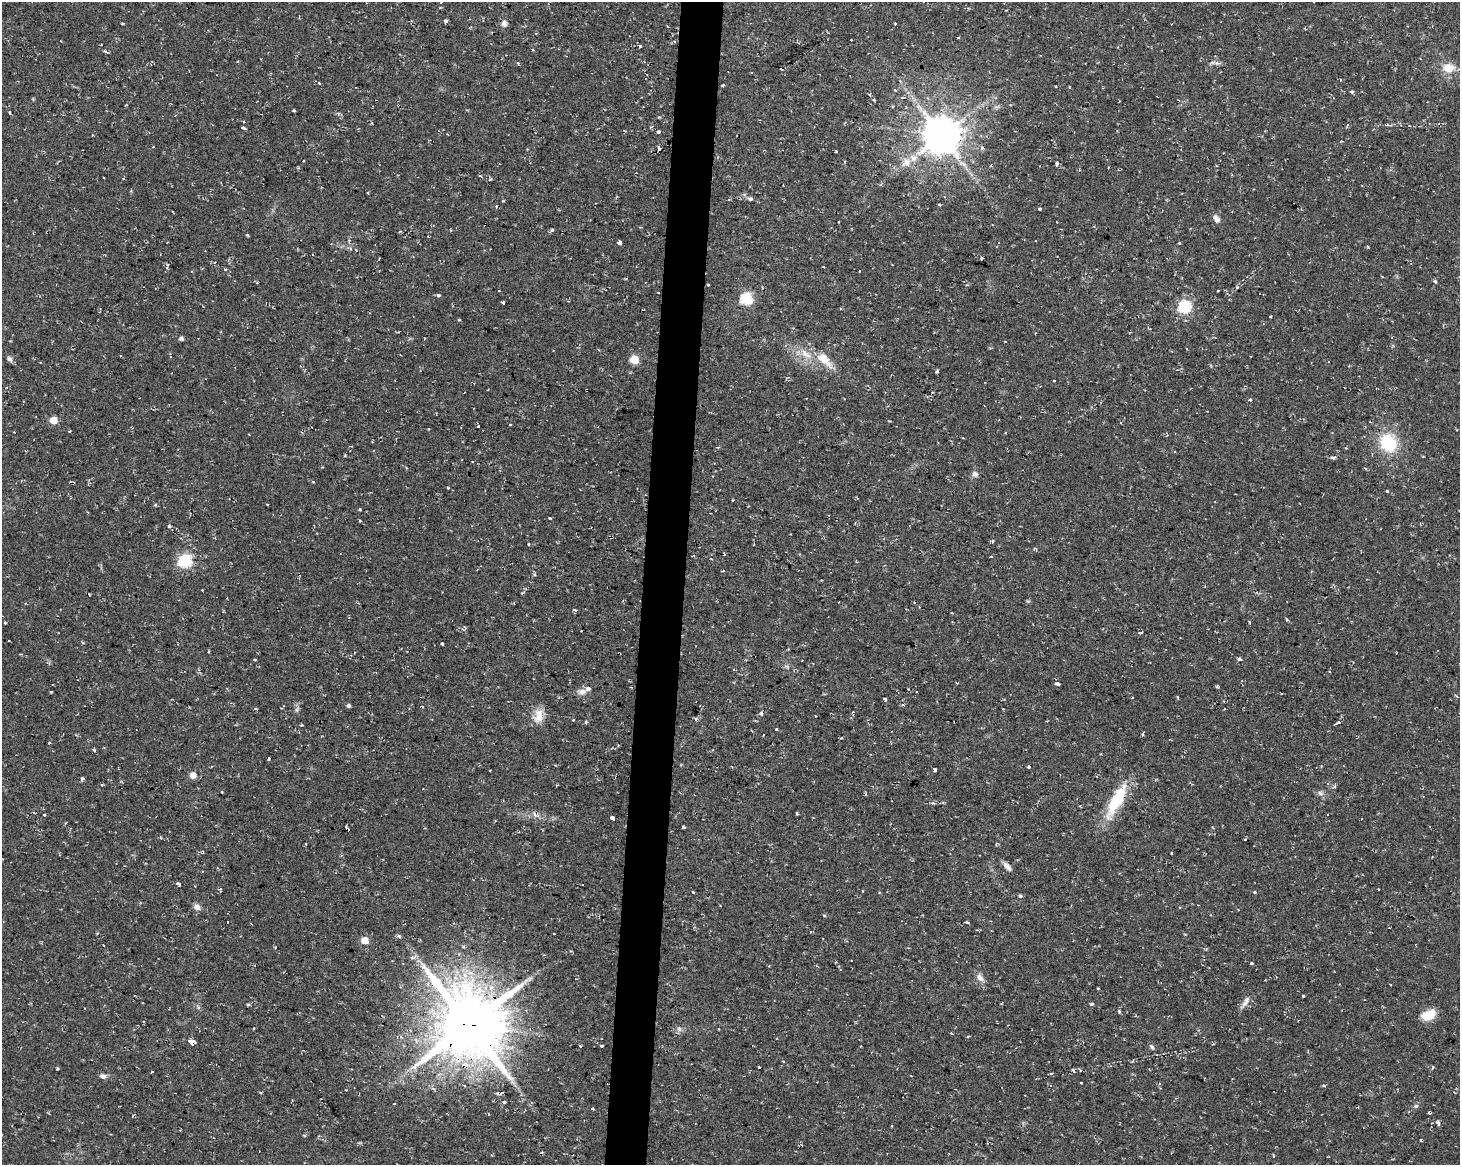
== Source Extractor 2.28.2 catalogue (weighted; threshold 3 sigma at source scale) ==
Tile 8 of 3 x 4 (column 2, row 3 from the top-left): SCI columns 1742-3199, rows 1163-2325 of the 4882 x 4662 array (HDU 1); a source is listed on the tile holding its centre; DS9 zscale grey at full resolution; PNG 1462 x 1167 px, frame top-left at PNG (2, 2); no overlay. Shown black and unused: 3% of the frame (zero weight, under 2 of 3 exposures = <1% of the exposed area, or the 3 px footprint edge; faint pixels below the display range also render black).
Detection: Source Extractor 2.28.2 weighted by HDU 2 'WHT'; one run over the whole footprint, this tile lists its part. Background 0.0261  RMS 0.0038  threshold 0.0172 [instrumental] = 3 sigma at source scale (4.5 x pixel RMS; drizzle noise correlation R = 1.50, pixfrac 1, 0.0396/0.0396 arcsec/px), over >= 5 px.
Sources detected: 220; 34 cosmic-ray / hot-pixel residue — not listed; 3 inside a brighter listed object's ellipse — not listed separately; the other 183 listed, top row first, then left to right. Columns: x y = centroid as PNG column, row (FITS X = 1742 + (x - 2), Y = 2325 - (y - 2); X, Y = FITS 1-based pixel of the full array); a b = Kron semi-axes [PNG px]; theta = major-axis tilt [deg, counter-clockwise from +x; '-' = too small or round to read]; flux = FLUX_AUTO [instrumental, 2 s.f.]
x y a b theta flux
446 21 4 4 - 0.71
504 23 8 6 -83 1.6
895 23 3 3 - 0.53
640 46 4 3 - 0.83
532 49 4 3 - 0.34
105 51 6 3 -26 0.91
1212 63 7 4 0 0.87
1449 68 15 12 -2 5.7
1340 80 3 3 - 0.41
319 83 5 3 - 0.42
723 85 3 3 - 1.7
895 90 4 3 - 0.46
1352 92 4 4 - 0.85
874 100 3 3 - 1.5
294 110 3 2 - 0.43
10 113 6 3 -71 0.4
244 128 6 3 -42 0.67
659 132 3 3 - 2.4
93 135 3 2 - 0.42
941 135 10 10 - 1200
658 148 4 3 - 26
836 151 3 2 - 0.37
304 161 2 2 - 0.28
906 162 14 11 53 4
1057 164 5 3 - 2.9
480 176 4 3 - 0.38
944 197 3 2 - 0.3
750 199 8 5 -9 0.8
496 207 3 3 - 1.1
1040 209 4 3 - 0.61
1216 219 11 7 -57 1.8
838 222 3 2 - 0.29
485 224 3 2 - 1.2
552 230 5 4 - 0.74
247 235 4 3 - 0.47
619 243 4 4 - 3.9
1179 243 3 3 - 0.76
892 265 2 2 - 0.3
225 269 4 3 - 0.49
859 271 3 2 - 0.27
1435 281 5 4 - 0.55
708 284 3 3 - 1.4
1237 287 4 3 - 0.94
499 291 3 3 - 0.82
1218 291 3 2 - 0.3
438 295 4 4 - 0.98
746 299 6 6 - 39
503 302 4 3 - 1.9
1185 307 6 6 - 54
1270 316 3 2 - 0.64
459 320 3 3 - 0.39
181 338 4 4 - 1.2
9 359 9 6 -43 1.1
634 359 8 7 - 5
823 359 23 12 -43 7.5
937 371 4 3 - 0.71
1054 380 3 2 - 0.5
587 390 3 2 - 0.34
1250 400 3 3 - 1.7
53 420 5 5 - 7.7
510 424 3 2 - 0.54
479 426 3 3 - 0.9
429 429 3 2 - 0.31
249 435 3 2 - 0.25
1388 443 20 18 -61 17
472 462 3 3 - 0.58
975 474 8 7 - 1.3
313 482 5 3 - 0.38
448 488 3 3 - 0.39
1387 491 3 3 - 0.52
267 504 3 3 - 0.47
360 509 4 3 - 0.36
360 521 4 3 - 0.35
169 526 4 4 - 0.66
611 537 5 3 - 0.44
992 541 4 3 - 1.3
529 544 3 3 - 1.5
991 556 3 3 - 0.38
185 561 6 6 - 57
90 595 4 2 - 0.38
574 610 4 3 - 1.9
5 622 3 3 - 1.2
1140 633 4 3 - 2.3
9 640 2 2 - 0.35
442 644 3 3 - 1.4
209 651 4 2 - 0.39
619 653 4 2 - 0.65
1239 659 4 3 - 3
255 660 3 3 - 1.8
734 670 3 3 - 0.98
1058 684 4 3 - 2.1
51 692 3 2 - 0.35
582 692 13 8 8 2.2
1457 696 4 3 - 0.48
1178 697 4 3 - 0.4
885 699 4 3 - 1.9
348 705 5 5 - 0.76
256 709 4 3 - 0.36
761 713 8 4 90 0.72
853 713 3 3 - 1.5
538 716 20 12 79 4.7
573 720 3 3 - 0.39
586 722 5 4 - 0.53
1339 722 3 3 - 0.56
1335 724 4 2 - 0.42
776 730 3 3 - 1.3
94 750 5 3 - 0.47
713 750 3 3 - 0.38
269 759 3 3 - 0.56
1029 767 3 3 - 0.77
935 769 4 3 - 6.2
193 775 6 6 - 3.6
83 779 4 3 - 2.5
102 785 3 3 - 0.55
1334 786 5 5 - 0.61
222 792 3 2 - 0.65
1320 793 7 6 - 1
1117 799 41 12 61 19
933 803 5 4 - 0.61
534 814 6 4 -71 0.82
797 814 3 3 - 1
44 815 3 3 - 1.2
612 818 3 3 - 14
684 828 3 3 - 1.6
347 829 7 3 -56 3.1
1245 839 3 3 - 0.35
306 844 3 2 - 0.7
996 844 5 3 - 0.47
1171 853 3 2 - 0.3
1007 866 14 6 -46 1.8
178 884 4 3 - 16
693 892 3 2 - 0.9
1254 892 3 3 - 0.95
1020 896 3 3 - 3.6
197 907 9 7 -48 1.8
1238 910 3 3 - 0.28
824 915 5 3 - 0.37
966 923 3 3 - 11
810 932 4 2 - 0.27
554 934 3 2 - 0.6
399 936 7 5 -22 0.64
364 940 5 5 - 6.9
275 947 4 2 - 0.26
412 958 8 5 20 1.3
1251 963 3 3 - 3.4
980 978 12 7 -49 2.2
1265 980 2 2 - 0.29
1390 984 3 2 - 0.28
492 988 5 5 - 2.3
1303 996 3 2 - 0.43
1245 1002 20 6 57 2.3
1091 1004 4 3 - 1
248 1005 5 3 - 0.47
198 1007 5 4 - 0.64
1119 1011 5 4 - 0.59
1428 1015 15 9 26 6.8
468 1024 22 20 -53 2700
679 1029 8 6 -89 1.2
951 1033 4 2 - 0.28
968 1036 5 3 - 0.3
191 1042 6 4 -13 18
602 1046 3 2 - 0.79
581 1047 3 3 - 1.4
1152 1047 8 5 -51 0.79
783 1061 3 3 - 0.76
1133 1061 5 3 - 0.6
463 1065 9 6 5 4.5
58 1068 4 3 - 0.46
1073 1071 3 3 - 1.1
152 1072 3 2 - 0.83
1051 1074 5 3 - 0.46
103 1076 5 4 - 2.3
1081 1083 3 3 - 1.5
1324 1086 5 3 - 0.41
499 1093 6 3 2 1.7
504 1102 4 3 - 1.7
394 1104 3 2 - 0.71
1416 1106 6 5 - 0.73
592 1109 3 3 - 1.5
1430 1112 3 3 - 1.5
1438 1123 5 4 - 1.2
304 1135 5 3 - 0.4
542 1152 4 3 - 0.43
Overlapping masked pixels (flux is a lower limit): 12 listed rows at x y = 941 135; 485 224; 708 284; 587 390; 611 537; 619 653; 853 713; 1117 799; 347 829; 468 1024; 463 1065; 1430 1112
Unlisted compact peaks at least as high as the median listed source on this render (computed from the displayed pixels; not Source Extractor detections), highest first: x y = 1333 458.